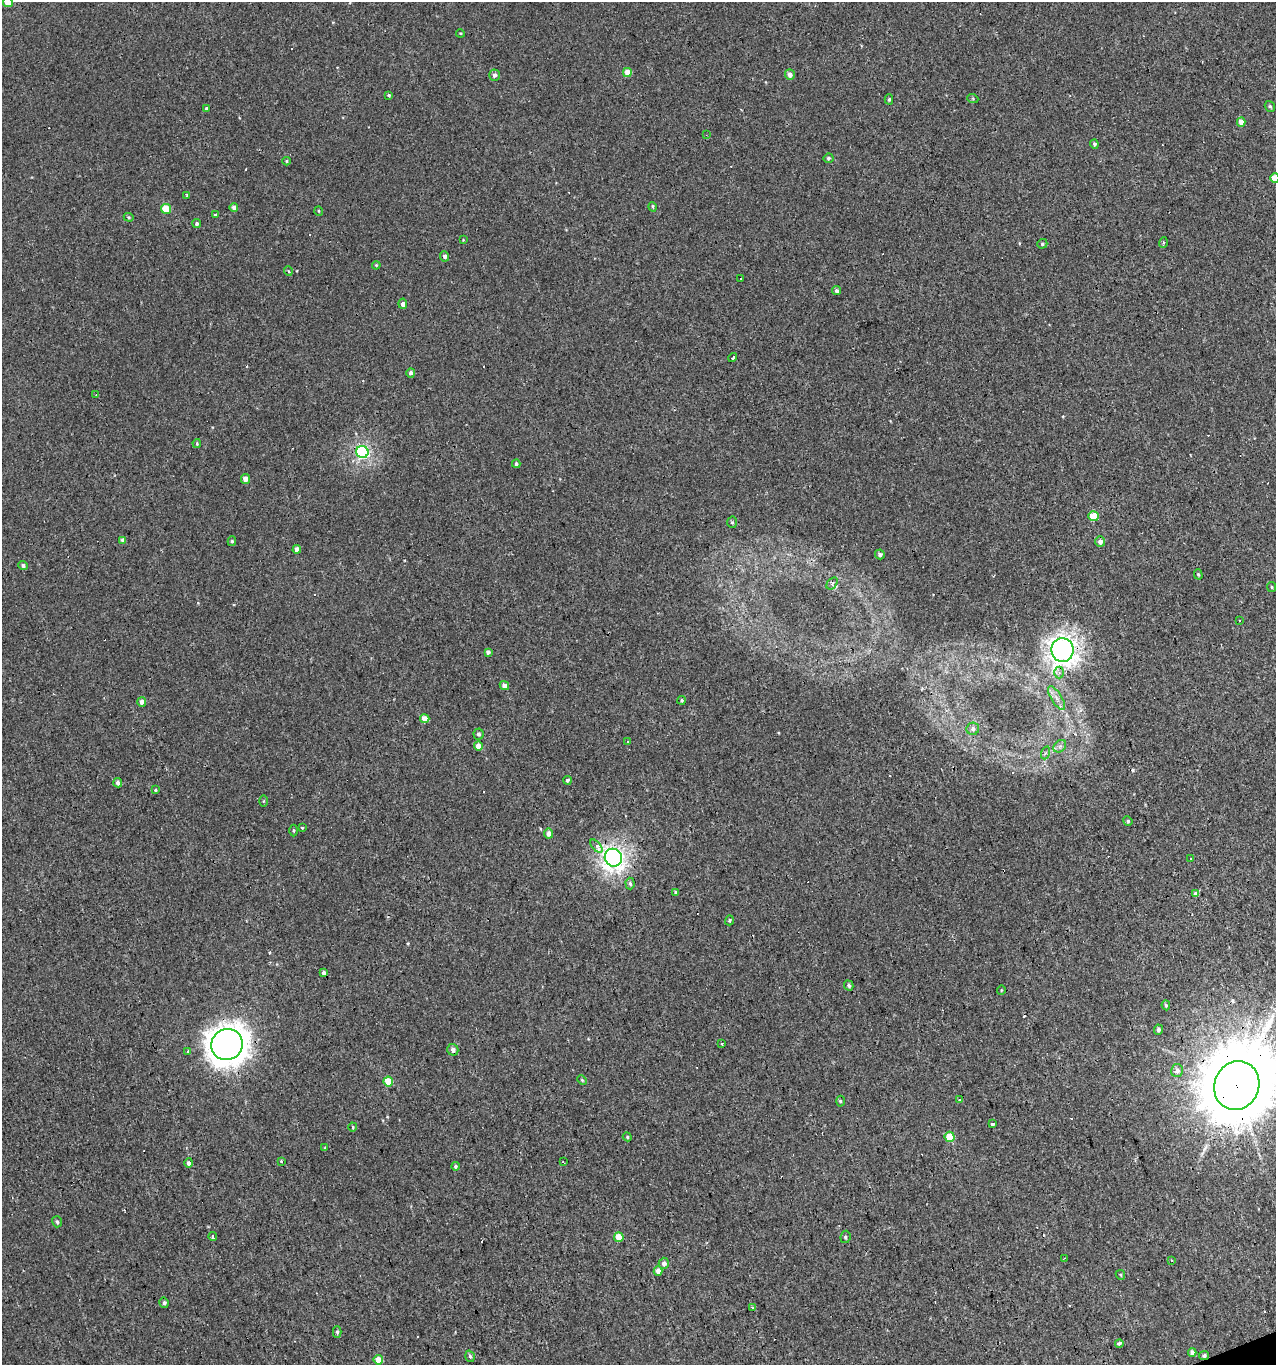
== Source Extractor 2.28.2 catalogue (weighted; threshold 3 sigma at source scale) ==
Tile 6 of 4 x 4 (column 2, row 2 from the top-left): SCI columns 1396-2669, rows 2727-4089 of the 5286 x 5452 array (HDU 1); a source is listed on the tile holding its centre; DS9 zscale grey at full resolution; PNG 1278 x 1367 px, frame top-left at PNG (2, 2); each listed source drawn as its Kron ellipse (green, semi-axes under 4 px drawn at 4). Shown black and unused: <1% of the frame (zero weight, under 3 of 4 exposures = <1% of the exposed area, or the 3 px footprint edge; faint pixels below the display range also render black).
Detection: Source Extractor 2.28.2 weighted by HDU 2 'WHT'; one run over the whole footprint, this tile lists its part. Background 0.00134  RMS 0.003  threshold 0.0136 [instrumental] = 3 sigma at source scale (4.5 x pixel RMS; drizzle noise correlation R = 1.50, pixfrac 1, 0.0396/0.0396 arcsec/px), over >= 5 px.
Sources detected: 155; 33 cosmic-ray / hot-pixel residue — neither listed nor drawn; the other 122 listed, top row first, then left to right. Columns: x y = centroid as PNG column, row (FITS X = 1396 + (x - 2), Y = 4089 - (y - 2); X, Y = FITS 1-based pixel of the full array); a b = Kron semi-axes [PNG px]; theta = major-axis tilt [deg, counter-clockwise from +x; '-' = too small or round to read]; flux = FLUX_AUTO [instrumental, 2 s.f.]
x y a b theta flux
8 2 5 4 - 5.9
460 33 4 3 - 0.29
627 72 4 4 - 3.9
494 75 5 5 - 1.3
790 75 5 5 - 1.4
389 95 3 3 - 0.41
889 99 5 4 - 0.55
973 99 5 3 - 0.35
1270 106 6 4 -52 0.55
206 108 4 3 - 0.35
1241 122 4 4 - 2.5
706 135 3 3 - 0.27
1094 144 4 4 - 0.59
828 158 5 5 - 0.61
287 161 4 4 - 0.33
1275 178 5 4 - 6.2
186 196 4 2 - 0.39
653 207 5 3 - 0.34
234 208 5 4 - 1.5
166 209 5 5 - 8.2
319 211 5 3 - 0.24
215 215 3 3 - 0.43
129 217 5 4 - 0.39
197 224 4 4 - 0.63
463 240 4 3 - 0.22
1163 243 5 3 - 0.43
1042 244 5 4 - 0.54
445 256 5 4 - 0.98
376 265 4 4 - 0.33
288 271 5 3 - 0.29
740 279 3 2 - 0.64
836 291 5 4 - 0.68
403 304 5 4 - 2.7
733 358 5 3 - 1.1
411 373 4 4 - 0.88
96 395 3 3 - 0.24
197 443 4 3 - 0.37
362 452 6 6 - 55
516 464 4 3 - 0.64
245 479 5 4 - 2.1
1093 516 5 5 - 9.1
732 522 5 5 - 0.48
123 540 4 4 - 1.7
232 541 5 4 - 0.48
1100 542 5 5 - 1.5
297 549 4 4 - 2.2
880 554 5 4 - 0.96
23 565 4 4 - 0.83
1198 574 5 4 - 0.42
832 583 7 4 55 0.67
1272 587 5 4 - 0.37
1240 621 3 3 - 1.4
1062 650 12 11 - 190
488 652 4 4 - 1.1
1059 672 6 5 - 1
504 685 5 4 - 1.7
1057 698 13 5 -58 1.8
682 700 4 4 - 0.46
142 702 5 4 - 2.2
425 719 4 4 - 3.9
973 729 6 6 - 1.1
478 734 5 5 - 0.77
627 741 3 3 - 0.73
478 746 4 4 - 3.1
1060 746 7 5 44 1
1045 753 7 4 71 0.56
567 780 4 4 - 0.51
118 783 5 4 - 1.3
155 790 3 3 - 0.33
264 801 5 4 - 0.29
1128 821 5 4 - 0.44
302 828 3 3 - 0.6
293 830 6 3 -90 0.36
548 834 5 4 - 1.8
596 846 8 4 -49 2.4
613 858 9 8 - 140
1191 858 3 2 - 0.43
630 883 6 4 -86 0.66
676 892 4 4 - 0.58
1196 894 4 4 - 1.6
729 920 5 4 - 0.46
324 973 4 4 - 0.85
849 985 5 4 - 0.67
1001 990 4 4 - 0.3
1166 1005 5 4 - 0.5
1158 1030 5 4 - 0.83
722 1044 3 3 - 1.2
227 1045 16 15 - 420
453 1050 6 5 - 1.6
188 1051 3 3 - 0.55
1177 1071 6 6 - 1.6
582 1080 5 3 - 0.37
388 1082 5 5 - 7.5
1237 1086 25 22 65 4200
960 1099 3 3 - 1.1
840 1101 5 3 - 0.45
992 1124 3 3 - 1.1
353 1127 4 4 - 0.36
627 1137 5 4 - 0.41
950 1137 5 5 - 6.3
324 1148 4 3 - 0.24
282 1161 3 3 - 1.2
563 1162 3 2 - 0.32
189 1163 4 4 - 0.97
455 1166 4 4 - 0.57
57 1222 5 5 - 0.76
213 1237 5 3 - 1.6
619 1237 5 4 - 5.7
845 1237 6 5 - 0.62
1064 1258 3 2 - 0.33
1172 1261 3 3 - 1.3
664 1263 5 5 - 1.2
658 1271 5 4 - 2.4
1120 1275 5 3 - 0.32
164 1303 5 4 - 0.71
753 1307 4 3 - 0.93
337 1332 6 4 -89 0.46
1119 1343 4 3 - 0.94
1192 1352 4 4 - 1.6
1204 1355 5 4 - 0.72
470 1356 6 4 -71 0.68
378 1360 5 5 - 4.4
Overlapping masked pixels (flux is a lower limit): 5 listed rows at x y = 362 452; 1062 650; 227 1045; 1237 1086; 1204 1355
Isophote crosses this tile's border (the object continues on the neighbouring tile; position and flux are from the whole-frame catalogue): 3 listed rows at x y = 8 2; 1275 178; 1237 1086